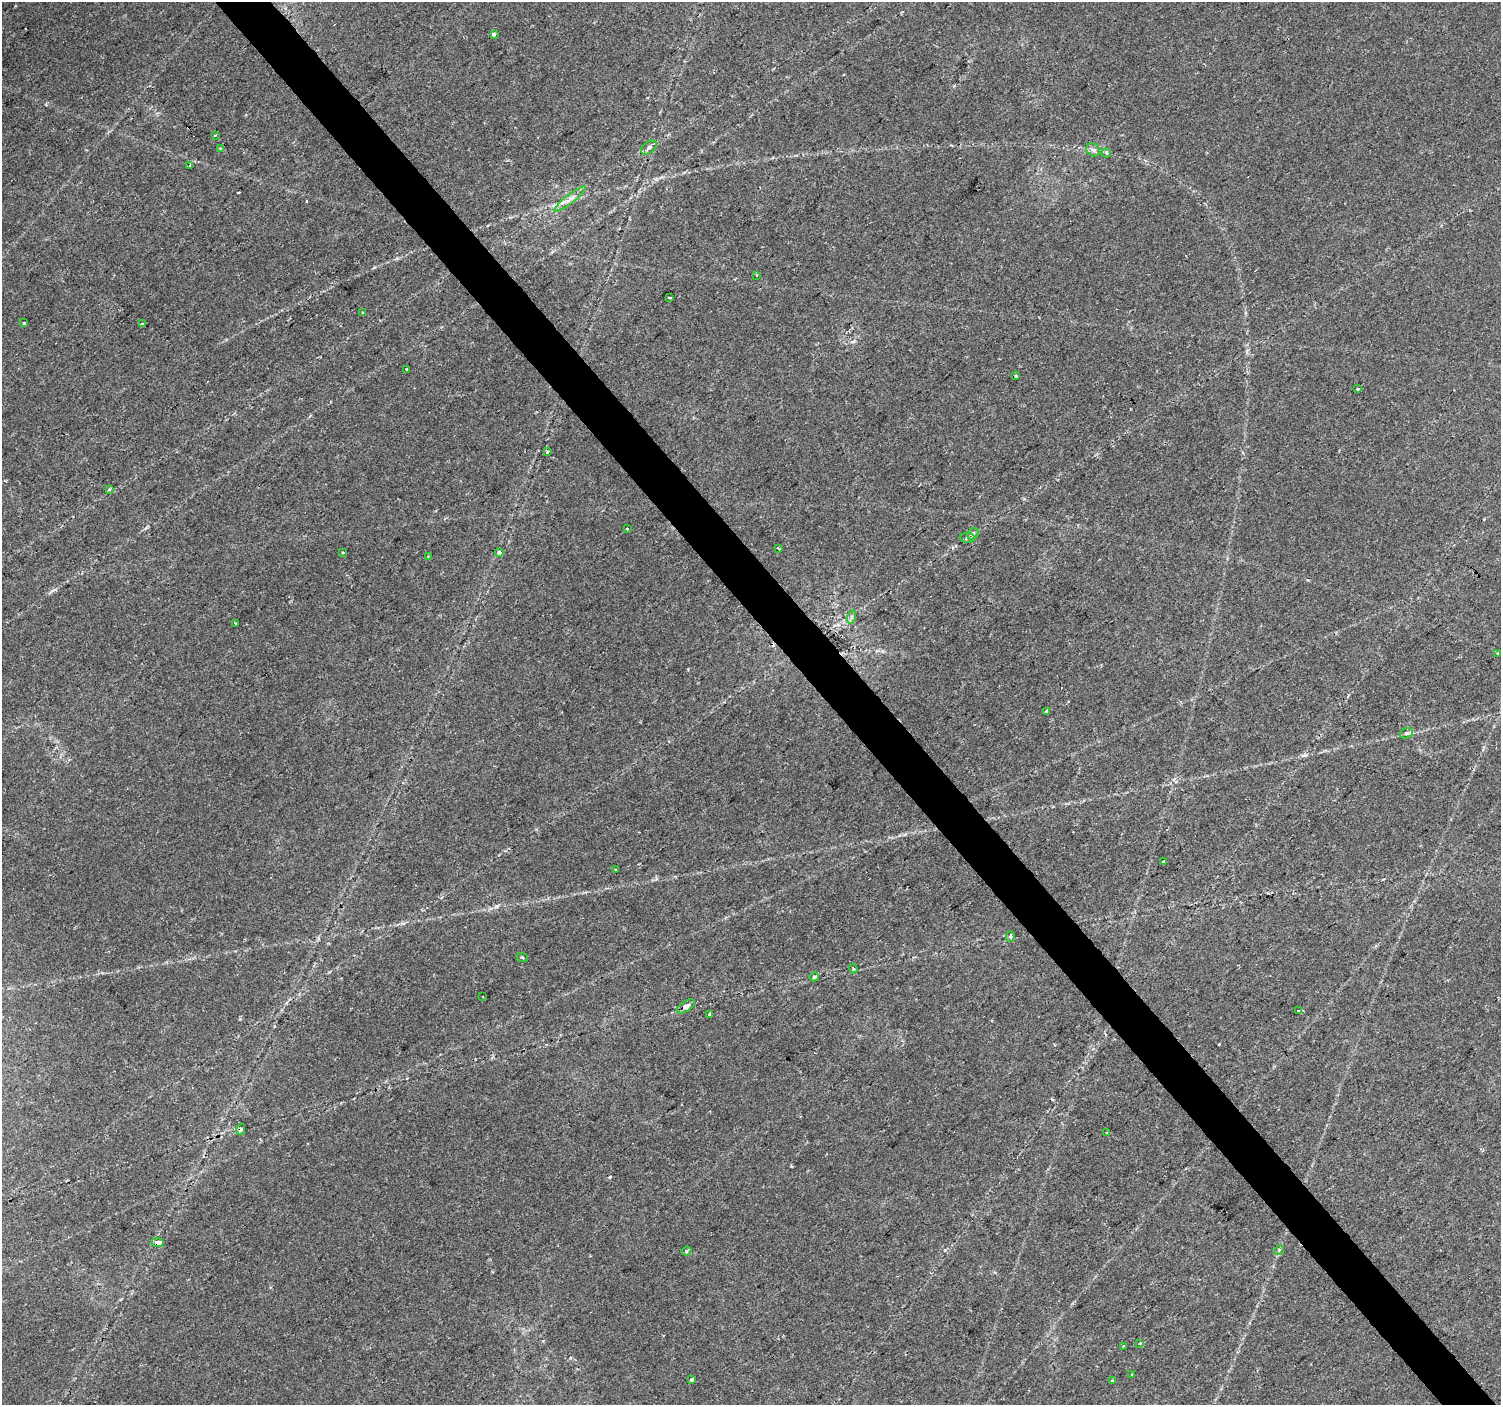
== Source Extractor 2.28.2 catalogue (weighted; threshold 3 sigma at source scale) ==
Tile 6 of 4 x 4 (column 2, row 2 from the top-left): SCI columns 1506-3004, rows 3009-4411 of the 6001 x 5954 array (HDU 1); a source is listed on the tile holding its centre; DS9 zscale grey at full resolution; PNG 1503 x 1407 px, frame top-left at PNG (2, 2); each listed source drawn as its Kron ellipse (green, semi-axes under 4 px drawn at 4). Shown black and unused: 4% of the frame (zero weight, under 2 of 3 exposures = <1% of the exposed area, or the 3 px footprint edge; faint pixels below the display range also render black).
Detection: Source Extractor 2.28.2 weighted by HDU 2 'WHT'; one run over the whole footprint, this tile lists its part. Background 0.0407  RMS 0.0037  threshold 0.0164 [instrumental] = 3 sigma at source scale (4.5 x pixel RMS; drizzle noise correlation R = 1.50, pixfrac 1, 0.0396/0.0396 arcsec/px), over >= 5 px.
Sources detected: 58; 8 cosmic-ray / hot-pixel residue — neither listed nor drawn; the other 50 listed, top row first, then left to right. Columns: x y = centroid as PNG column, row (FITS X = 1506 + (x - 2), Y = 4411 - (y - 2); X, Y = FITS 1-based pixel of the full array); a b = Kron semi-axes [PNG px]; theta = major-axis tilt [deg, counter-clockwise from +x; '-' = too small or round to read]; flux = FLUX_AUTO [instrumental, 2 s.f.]
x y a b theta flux
494 34 4 3 - 16
215 135 3 2 - 0.36
220 148 4 3 - 0.36
649 148 9 5 39 1.3
1093 150 7 6 - 1
1106 153 4 4 - 0.91
190 165 3 2 - 1.1
570 199 20 4 38 2.3
756 275 4 3 - 0.35
670 297 3 3 - 0.96
362 313 3 2 - 0.35
24 323 3 3 - 0.63
143 324 3 2 - 0.71
407 369 3 2 - 0.54
1016 376 3 3 - 1.3
1358 389 3 3 - 1.9
547 452 4 3 - 0.84
109 489 3 3 - 1.2
627 529 3 3 - 2.8
973 534 6 5 - 0.81
968 538 7 5 -4 0.8
779 548 3 3 - 1.3
342 553 3 3 - 0.79
499 553 4 4 - 1.1
428 556 2 2 - 0.33
851 617 7 4 72 0.79
236 623 3 2 - 0.93
1498 654 3 3 - 1.2
1047 711 3 3 - 1.9
1406 733 7 5 19 0.72
1163 862 3 3 - 2.5
616 869 3 2 - 0.49
1010 936 5 4 - 0.69
522 957 5 3 - 0.4
853 969 5 4 - 0.56
814 977 5 3 - 0.92
482 996 3 3 - 1
686 1006 10 5 31 2
1298 1011 3 3 - 3.4
709 1014 3 3 - 2.4
241 1129 6 4 78 0.84
1107 1133 3 3 - 0.52
157 1243 6 4 -3 2.4
1279 1250 5 4 - 0.43
686 1251 5 3 - 0.64
1140 1343 3 3 - 0.93
1123 1346 4 3 - 0.41
1132 1375 3 2 - 0.47
692 1380 4 3 - 1.5
1112 1381 3 3 - 0.99
Overlapping masked pixels (flux is a lower limit): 1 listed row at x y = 157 1243